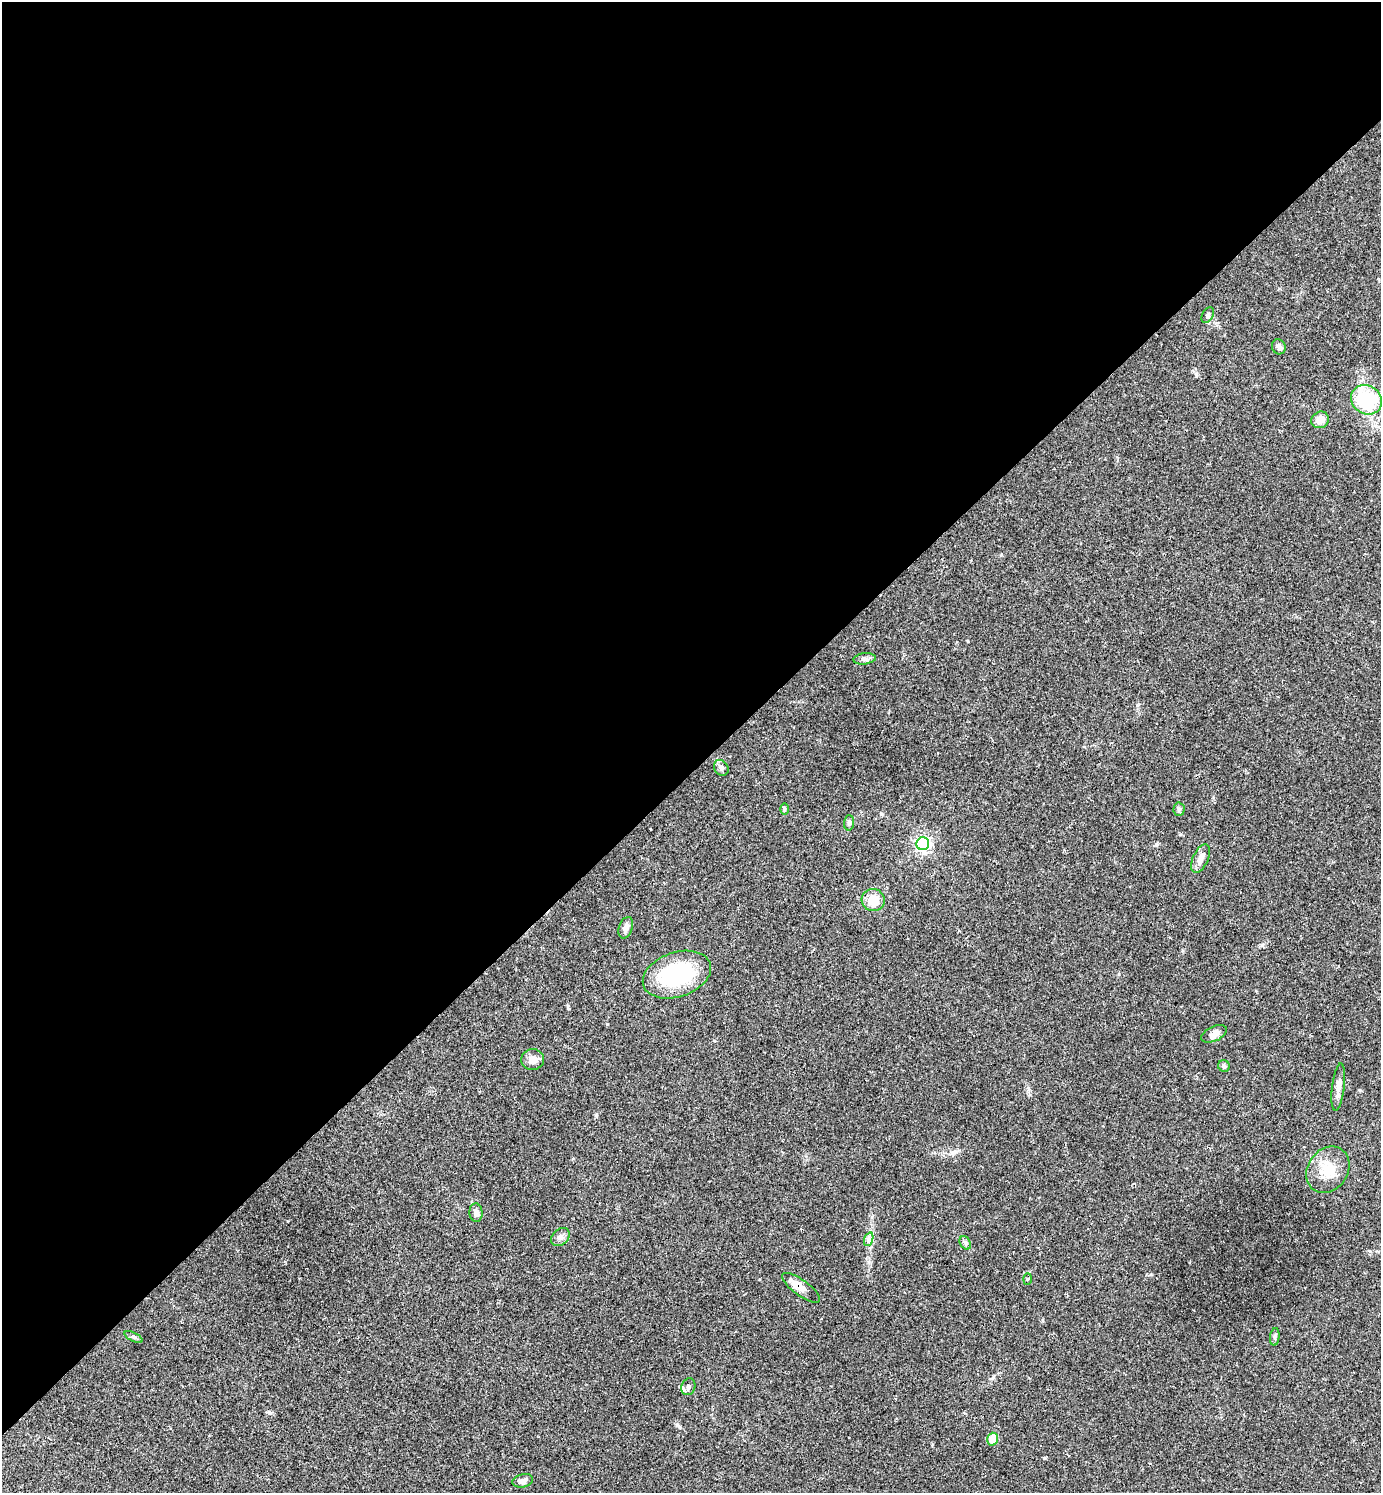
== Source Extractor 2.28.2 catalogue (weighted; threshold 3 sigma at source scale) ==
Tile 2 of 4 x 4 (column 2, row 1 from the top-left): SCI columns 1674-3052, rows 4474-5964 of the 5962 x 5964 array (HDU 1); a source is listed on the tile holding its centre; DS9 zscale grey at full resolution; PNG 1383 x 1495 px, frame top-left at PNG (2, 2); each listed source drawn as its Kron ellipse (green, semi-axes under 4 px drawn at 4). Shown black and unused: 52% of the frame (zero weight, under 2 of 3 exposures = <1% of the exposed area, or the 3 px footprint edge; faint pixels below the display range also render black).
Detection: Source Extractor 2.28.2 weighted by HDU 2 'WHT'; one run over the whole footprint, this tile lists its part. Background 0.0346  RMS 0.0062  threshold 0.0281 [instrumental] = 3 sigma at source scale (4.5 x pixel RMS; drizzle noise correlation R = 1.50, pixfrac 1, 0.05/0.05 arcsec/px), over >= 5 px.
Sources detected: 31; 1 cosmic-ray / hot-pixel residue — neither listed nor drawn; the other 30 listed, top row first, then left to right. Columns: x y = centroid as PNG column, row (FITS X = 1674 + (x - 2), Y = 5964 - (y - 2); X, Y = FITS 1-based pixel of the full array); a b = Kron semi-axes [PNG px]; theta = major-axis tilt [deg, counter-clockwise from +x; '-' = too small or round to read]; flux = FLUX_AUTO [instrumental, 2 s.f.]
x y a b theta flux
1208 315 8 5 62 1.5
1279 347 8 6 -66 2.1
1366 400 16 14 -36 37
1320 420 9 8 - 5.3
864 659 11 5 7 1.9
721 768 8 7 - 1.9
784 809 6 4 -90 0.76
1179 809 6 5 - 1.2
849 823 7 5 88 1.4
923 844 6 6 - 160
1201 859 15 7 65 4.9
873 900 11 11 - 8.7
626 928 11 6 71 3.1
677 975 35 22 19 53
1214 1034 14 7 25 3.8
533 1060 11 10 - 4.4
1224 1066 6 5 - 1.2
1338 1087 24 6 83 4.5
1328 1170 24 20 55 15
476 1213 9 6 -85 2.8
560 1237 10 7 41 2.6
869 1239 7 4 71 1.6
965 1243 7 5 -59 1.5
1027 1279 6 4 88 0.67
801 1288 23 7 -36 6.8
133 1337 10 4 -26 1.4
1275 1337 9 4 83 1.3
688 1387 8 7 - 1.9
992 1439 6 5 - 15
523 1481 10 6 12 2.9
Overlapping masked pixels (flux is a lower limit): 1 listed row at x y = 801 1288
Unlisted compact peaks at least as high as the median listed source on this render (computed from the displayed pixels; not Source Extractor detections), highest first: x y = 1262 945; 607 1024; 1001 555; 1370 1251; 596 1115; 677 1425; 881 814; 1180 834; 968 641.